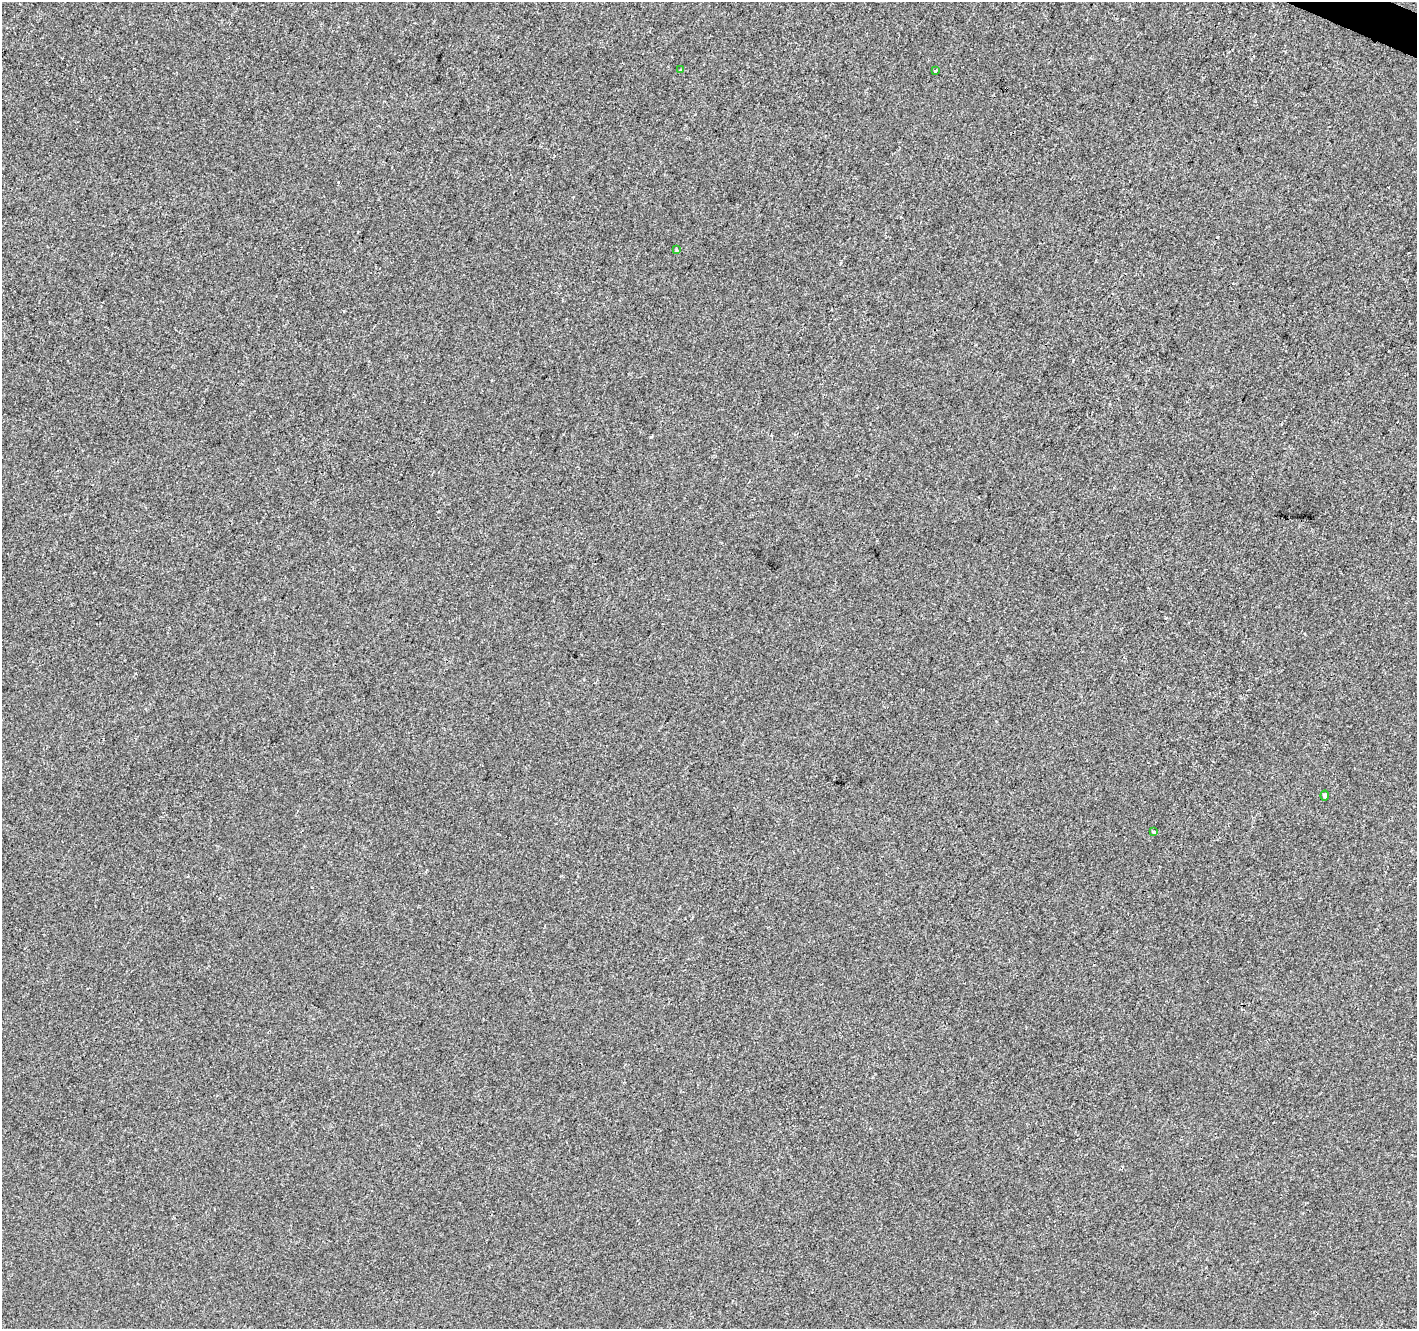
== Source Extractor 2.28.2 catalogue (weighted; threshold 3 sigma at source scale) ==
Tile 10 of 4 x 4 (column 2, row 3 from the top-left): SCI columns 1422-2836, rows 1597-2923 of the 5667 x 5782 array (HDU 1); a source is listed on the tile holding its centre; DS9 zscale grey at full resolution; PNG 1419 x 1331 px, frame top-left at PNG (2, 2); each listed source drawn as its Kron ellipse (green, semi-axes under 4 px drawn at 4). Shown black and unused: <1% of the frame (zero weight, under 2 of 3 exposures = <1% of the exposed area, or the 3 px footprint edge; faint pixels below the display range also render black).
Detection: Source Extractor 2.28.2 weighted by HDU 2 'WHT'; one run over the whole footprint, this tile lists its part. Background -6.41e-04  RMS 0.0041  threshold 0.0186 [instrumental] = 3 sigma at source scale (4.5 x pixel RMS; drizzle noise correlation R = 1.50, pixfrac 1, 0.0396/0.0396 arcsec/px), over >= 5 px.
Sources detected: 5; all 5 listed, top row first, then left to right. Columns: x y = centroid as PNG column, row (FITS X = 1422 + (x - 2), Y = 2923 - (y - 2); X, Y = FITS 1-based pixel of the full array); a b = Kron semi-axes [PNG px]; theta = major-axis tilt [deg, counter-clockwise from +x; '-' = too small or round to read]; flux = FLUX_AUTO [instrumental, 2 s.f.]
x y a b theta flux
680 70 3 2 - 0.35
936 71 3 3 - 1.8
676 250 3 3 - 1
1325 795 5 4 - 0.65
1153 832 4 3 - 0.83